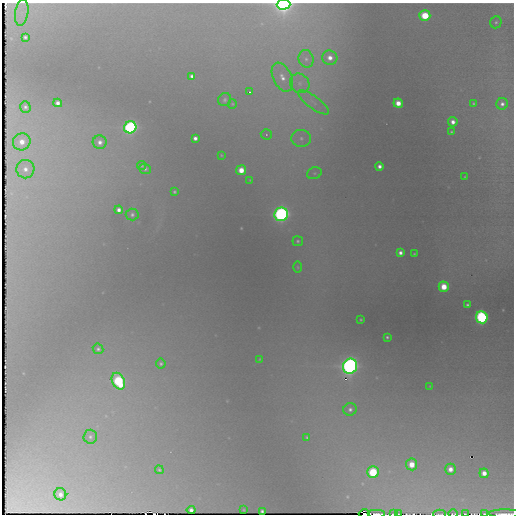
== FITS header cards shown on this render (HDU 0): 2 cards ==
NAXIS1  =                  512 / Axis length
NAXIS2  =                  512 / Axis length

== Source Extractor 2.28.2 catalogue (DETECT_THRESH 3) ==
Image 512 x 512 px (HDU 0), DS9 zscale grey, 1 PNG px = 1 image px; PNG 516 x 516 px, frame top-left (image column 1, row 512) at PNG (2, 3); each listed source drawn as its Kron ellipse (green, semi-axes under 4 px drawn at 4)
Background 805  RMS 19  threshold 55.5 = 3 sigma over >= 5 px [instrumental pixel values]
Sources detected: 79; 3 with non-positive FLUX_AUTO (blend fragments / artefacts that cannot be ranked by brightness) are neither listed nor drawn; the other 76 listed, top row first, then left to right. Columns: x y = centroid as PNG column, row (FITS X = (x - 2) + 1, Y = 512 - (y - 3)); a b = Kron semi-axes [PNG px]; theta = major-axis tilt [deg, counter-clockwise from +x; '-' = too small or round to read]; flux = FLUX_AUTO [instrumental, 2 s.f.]
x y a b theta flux
284 4 7 5 3 690000
22 13 13 6 81 10000
425 16 5 5 - 50000
496 22 6 5 - 2600
25 37 4 4 - 2800
330 58 7 7 - 12000
306 59 9 7 -74 6900
192 76 4 3 - 3800
282 77 15 9 -64 17000
300 83 10 9 - 11000
249 92 3 3 - 1900
225 100 7 6 - 3000
313 102 18 6 -37 12000
58 103 4 4 - 5900
398 103 5 4 - 15000
473 103 4 4 - 1500
232 104 5 4 - 1400
502 104 6 5 - 5000
25 107 6 5 - 3200
453 122 5 5 - 7700
130 127 6 6 - 310000
452 132 4 3 - 1700
266 134 5 5 - 2500
195 138 4 4 - 4700
301 138 10 8 -2 9300
22 142 9 8 - 16000
100 142 7 7 - 7000
221 155 3 2 - 690
142 166 4 4 - 1100
379 166 4 4 - 5400
25 169 9 9 - 11000
145 169 6 5 - 2700
241 170 5 5 - 18000
314 173 7 5 19 3300
465 177 3 2 - 1000
250 180 3 3 - 870
174 192 3 3 - 1800
119 210 4 4 - 5900
281 214 7 6 - 450000
132 215 6 6 - 3500
298 241 5 5 - 2300
400 253 4 4 - 5100
414 254 3 2 - 1000
298 267 6 4 -88 1400
444 287 5 5 - 25000
467 305 3 3 - 2100
482 317 6 5 - 260000
361 320 3 2 - 1200
387 337 3 3 - 1900
98 349 5 5 - 2800
260 359 4 2 - 880
161 364 5 5 - 2200
350 366 7 7 - 720000
118 381 9 6 -64 120000
430 386 3 3 - 780
350 409 7 6 - 4600
90 437 7 6 - 4000
307 437 3 3 - 1700
412 464 6 5 - 21000
450 469 5 5 - 10000
159 470 4 4 - 1600
373 472 6 5 - 73000
484 473 4 4 - 11000
60 494 6 6 - 6600
191 510 4 4 - 5800
244 510 3 2 - 940
262 511 3 2 - 1700
364 514 6 2 -1 55000
377 514 9 2 0 7000
393 514 3 2 - 910
398 514 2 2 - 1200
440 514 6 2 0 1100
453 514 5 2 - 1000
465 514 4 2 - 1400
484 514 3 2 - 1300
505 514 16 2 0 9300
At the frame edge (FLAGS 8, measured only in part): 11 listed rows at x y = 284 4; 22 13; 364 514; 377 514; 393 514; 398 514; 440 514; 453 514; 465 514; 484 514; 505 514
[3 non-positive-flux detections neither listed nor drawn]